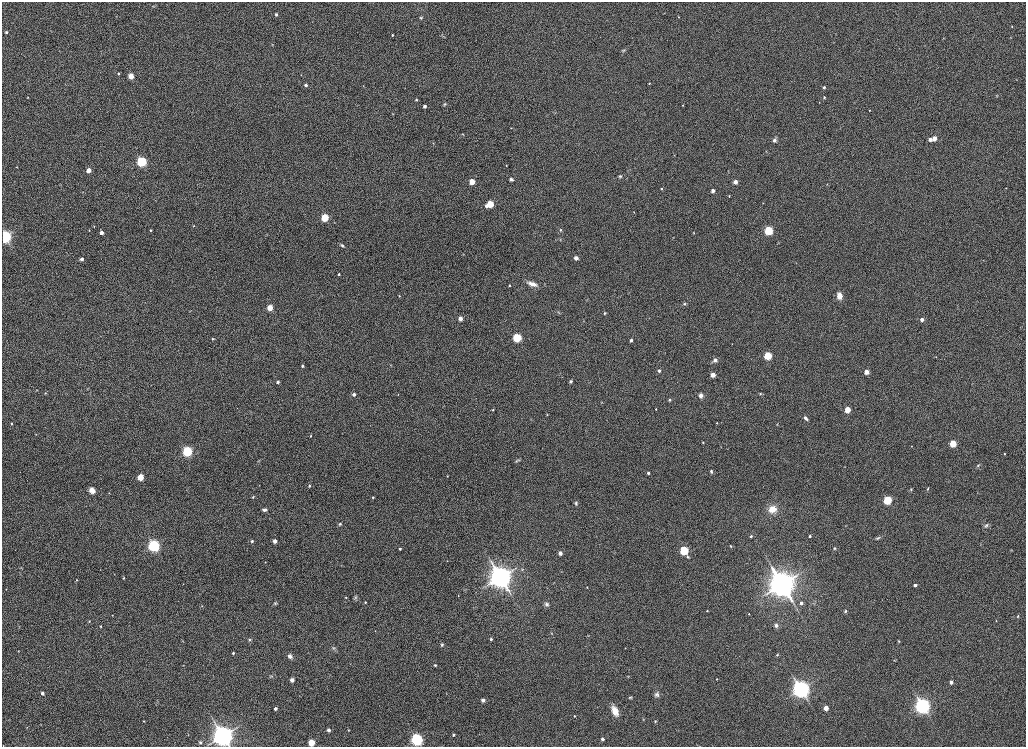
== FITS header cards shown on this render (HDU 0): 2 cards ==
NAXIS1  =                 2048
NAXIS2  =                 1489

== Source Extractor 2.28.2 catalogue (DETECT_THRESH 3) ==
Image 2048 x 1489 px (HDU 0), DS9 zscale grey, zoomed out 1/2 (1 PNG px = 2 x 2 image px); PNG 1028 x 749 px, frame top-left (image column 1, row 1489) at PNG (2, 2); no overlay
Background 1070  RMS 4.7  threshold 14.1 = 3 sigma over >= 5 px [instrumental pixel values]
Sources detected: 215; all 215 listed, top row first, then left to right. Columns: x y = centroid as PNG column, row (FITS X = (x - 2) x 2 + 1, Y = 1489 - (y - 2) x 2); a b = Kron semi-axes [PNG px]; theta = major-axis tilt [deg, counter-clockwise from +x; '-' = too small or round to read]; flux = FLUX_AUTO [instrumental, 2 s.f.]
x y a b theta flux
153 6 6 4 22 1500
276 14 3 3 - 2000
678 17 3 2 - 560
421 18 5 4 - 1400
1012 26 3 2 - 460
6 32 3 3 - 1300
392 35 2 2 - 1000
443 36 7 3 -42 1200
272 45 4 3 - 660
624 50 6 3 32 1200
118 73 2 2 - 1000
301 75 2 2 - 330
131 76 3 3 - 24000
649 83 2 2 - 450
306 85 2 2 - 2900
824 87 2 2 - 1600
996 96 4 3 - 660
28 97 2 2 - 500
824 97 2 2 - 960
416 100 3 3 - 1400
445 104 5 3 - 1300
683 105 2 2 - 480
424 106 3 3 - 4400
869 110 2 2 - 460
393 114 3 2 - 540
511 128 3 2 - 370
463 134 4 3 - 670
934 138 3 3 - 14000
930 139 3 3 - 5400
774 140 5 4 - 2800
433 143 3 2 - 570
141 161 4 3 - 210000
506 165 2 2 - 540
17 167 2 2 - 420
88 170 3 3 - 13000
620 176 5 4 - 1300
511 179 4 3 - 1900
472 181 3 3 - 31000
735 182 3 3 - 9000
827 184 2 2 - 400
1006 188 2 2 - 340
661 189 3 3 - 1300
713 191 3 3 - 5800
83 192 3 2 - 440
729 196 3 2 - 570
763 203 2 1 - 270
490 204 3 3 - 55000
486 206 3 3 - 3600
634 212 3 3 - 570
325 218 3 3 - 77000
334 223 2 2 - 370
94 226 3 2 - 550
194 226 3 2 - 570
150 230 3 2 - 950
560 230 4 3 - 930
89 231 3 2 - 480
769 231 3 3 - 140000
101 233 3 3 - 5800
694 233 3 3 - 660
4 237 4 4 - 410000
342 245 6 3 -41 1800
463 254 3 2 - 440
576 258 5 5 - 4100
81 259 3 3 - 5200
796 263 3 2 - 380
339 274 2 2 - 1300
532 284 13 5 -20 7500
509 285 3 2 - 1000
399 296 2 2 - 650
839 296 5 4 - 9800
684 304 4 4 - 1500
270 307 3 3 - 27000
190 311 3 2 - 340
559 312 4 3 - 750
605 313 4 3 - 1000
460 318 3 3 - 10000
922 320 3 3 - 5300
351 331 2 2 - 270
517 338 3 3 - 130000
212 339 3 3 - 1100
631 340 2 2 - 2900
768 356 3 3 - 99000
715 360 6 4 32 2600
302 366 3 2 - 1600
659 371 3 2 - 3200
867 372 3 3 - 15000
713 375 3 3 - 15000
571 381 3 3 - 1400
278 382 3 2 - 2700
87 389 5 3 - 770
36 390 3 2 - 530
45 393 3 3 - 650
354 394 3 3 - 4200
398 394 2 2 - 400
760 394 3 3 - 830
701 395 4 3 - 4000
670 400 4 3 - 1000
601 402 3 2 - 440
656 409 3 2 - 600
493 410 3 2 - 750
848 410 3 3 - 36000
547 415 3 2 - 560
806 418 5 3 - 3000
717 423 2 2 - 370
11 424 3 2 - 1100
777 424 4 3 - 700
36 434 3 2 - 420
311 436 2 2 - 670
703 442 3 3 - 920
953 443 3 3 - 62000
911 446 3 2 - 500
187 451 4 3 - 230000
1004 454 3 2 - 700
518 460 8 3 22 1400
978 465 5 4 - 1600
844 467 3 2 - 310
711 471 5 4 - 1700
648 473 3 2 - 2400
447 476 2 2 - 610
140 477 4 3 - 38000
309 486 3 2 - 1500
911 489 5 4 - 1200
928 489 4 3 - 1200
92 490 7 5 -46 6400
109 493 3 3 - 550
253 497 4 3 - 870
373 497 2 2 - 1000
887 500 3 3 - 120000
576 503 6 4 -79 1700
772 509 7 6 - 15000
265 510 5 3 - 2500
340 524 4 4 - 1400
986 525 8 5 44 2800
751 536 2 2 - 1900
810 536 3 2 - 2200
878 538 8 4 19 1900
252 541 3 3 - 1800
275 541 3 3 - 8100
154 546 4 4 - 490000
731 546 5 3 - 830
834 548 4 4 - 1100
400 549 2 2 - 1700
684 550 3 3 - 130000
1011 550 4 3 - 700
560 553 3 3 - 8000
687 557 5 4 - 1300
265 562 2 2 - 340
522 569 4 3 - 760
500 577 9 8 - 770000
124 578 2 2 - 890
77 580 3 3 - 800
782 584 10 10 - 950000
915 585 3 3 - 3400
587 587 2 1 - 370
6 589 3 2 - 460
458 596 3 2 - 440
346 597 3 2 - 610
355 598 7 5 54 1900
365 602 3 2 - 1100
275 603 6 4 56 1500
801 603 3 3 - 3100
547 604 6 5 - 2200
814 604 4 2 - 650
202 606 3 3 - 610
707 611 2 2 - 580
846 611 4 3 - 1300
749 614 2 2 - 550
112 615 3 2 - 570
1018 616 5 3 - 1200
89 621 3 3 - 820
996 621 2 2 - 440
776 625 6 5 - 2900
101 626 3 3 - 860
375 631 3 2 - 430
551 633 3 2 - 470
491 639 2 2 - 1800
250 640 4 4 - 1300
183 641 3 2 - 610
899 641 3 2 - 590
442 645 4 4 - 1500
334 648 6 4 -29 2000
18 651 3 2 - 620
233 653 3 3 - 1400
777 655 4 3 - 850
290 656 6 5 - 3600
183 665 3 3 - 480
435 665 3 3 - 1200
271 676 6 3 -20 1400
628 676 3 3 - 520
717 679 3 2 - 650
292 680 3 3 - 8400
951 682 3 3 - 5000
801 689 7 7 - 410000
42 693 3 3 - 3900
657 694 6 6 - 2500
630 697 4 3 - 1000
483 700 3 3 - 6600
923 706 6 6 - 370000
275 708 3 3 - 3900
826 708 3 3 - 13000
615 711 9 5 -68 11000
574 716 4 3 - 1100
643 719 3 3 - 530
144 721 4 3 - 740
655 721 3 3 - 790
27 727 3 3 - 540
329 730 3 3 - 4800
348 730 3 3 - 800
453 735 2 2 - 1700
222 736 8 7 - 610000
417 739 4 4 - 470000
602 739 3 3 - 3900
200 742 3 3 - 1900
311 743 3 3 - 45000
3 746 2 2 - 410
At the frame edge (FLAGS 8, measured only in part): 4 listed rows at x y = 4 237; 222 736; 311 743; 3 746